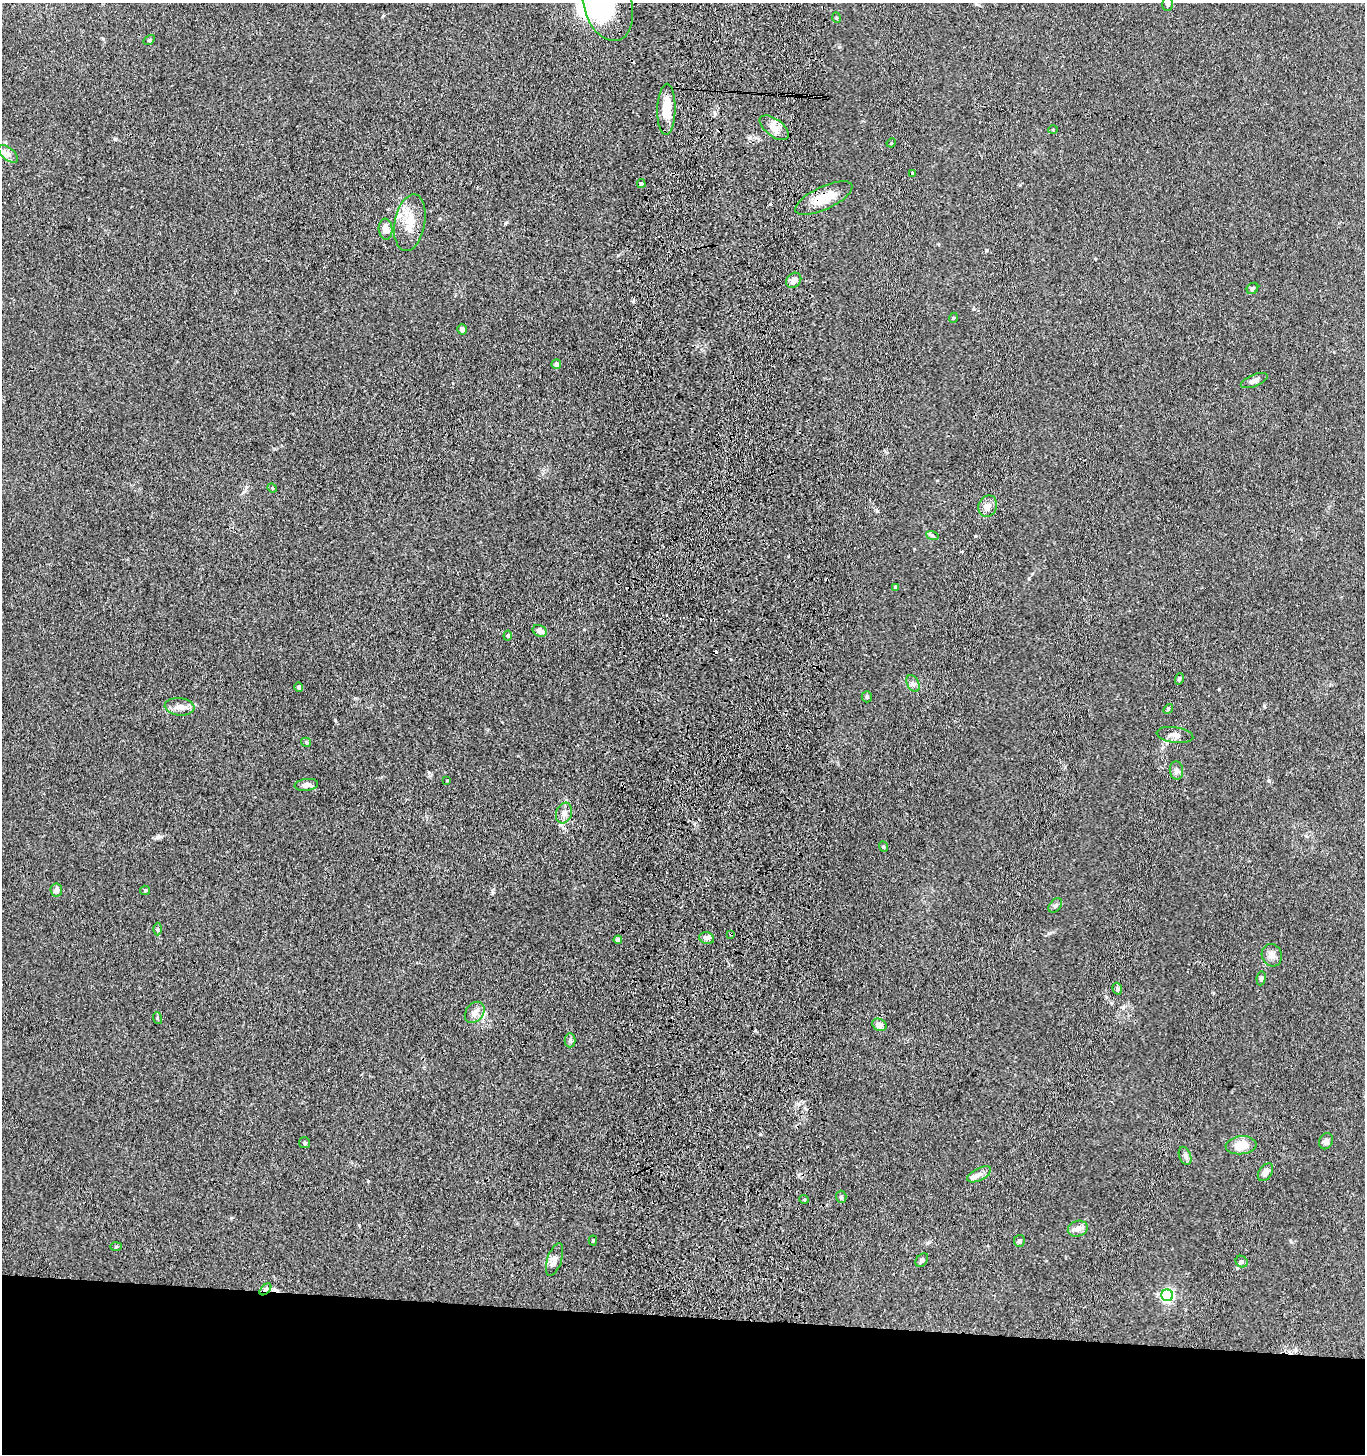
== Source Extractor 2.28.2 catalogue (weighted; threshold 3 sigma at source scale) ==
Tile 8 of 3 x 3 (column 2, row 3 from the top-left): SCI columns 1570-2932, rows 3-1454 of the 4543 x 4361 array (HDU 1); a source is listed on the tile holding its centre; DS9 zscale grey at full resolution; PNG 1367 x 1456 px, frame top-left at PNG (2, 3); each listed source drawn as its Kron ellipse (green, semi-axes under 4 px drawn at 4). Shown black and unused: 10% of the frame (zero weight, under 3 of 4 exposures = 5% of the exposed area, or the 3 px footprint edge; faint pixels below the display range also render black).
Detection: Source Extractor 2.28.2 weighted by HDU 2 'WHT'; one run over the whole footprint, this tile lists its part. Background 0.0374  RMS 0.0047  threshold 0.0213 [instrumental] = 3 sigma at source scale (4.5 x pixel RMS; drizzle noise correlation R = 1.50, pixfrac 1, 0.05/0.05 arcsec/px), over >= 5 px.
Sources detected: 76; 1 inside a brighter object's white glare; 2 cosmic-ray / hot-pixel residue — neither listed nor drawn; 3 inside a brighter listed object's ellipse — not listed separately; the other 70 listed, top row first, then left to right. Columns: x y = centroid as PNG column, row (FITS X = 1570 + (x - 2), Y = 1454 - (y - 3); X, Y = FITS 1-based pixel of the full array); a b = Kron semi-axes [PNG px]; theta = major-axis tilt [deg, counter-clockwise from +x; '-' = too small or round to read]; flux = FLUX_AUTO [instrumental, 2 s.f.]
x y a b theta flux
1168 4 7 5 -87 1.1
608 5 37 24 -73 26
837 18 5 3 - 0.47
149 40 6 4 33 0.58
666 109 25 9 89 10
774 128 17 8 -36 4.3
1053 130 5 3 - 0.43
891 143 5 4 - 0.41
8 154 12 6 -38 2.1
912 173 4 3 - 0.52
641 184 4 4 - 0.77
824 198 31 11 25 11
410 223 29 15 79 10
386 229 10 7 -86 4.1
794 280 8 6 45 2.9
1252 288 6 5 - 0.97
953 318 5 3 - 0.46
462 329 5 5 - 2
556 364 5 5 - 1.6
1254 380 14 6 22 2.3
272 488 5 4 - 0.47
988 506 11 9 68 2.9
932 535 6 4 -20 0.74
895 587 4 4 - 0.93
540 631 7 5 -25 3.2
508 636 5 4 - 0.92
1179 679 6 3 71 0.55
913 684 9 5 -62 1.5
299 687 4 4 - 1.4
867 697 5 5 - 0.83
179 707 15 8 -6 3.4
1168 709 5 4 - 0.58
1175 735 18 7 -8 2.8
306 742 5 4 - 0.64
1176 770 9 6 -83 1.9
447 780 3 2 - 0.43
306 785 12 6 7 2.1
564 813 10 8 70 2.6
883 847 5 4 - 0.59
56 890 6 6 - 2
145 890 5 4 - 0.54
1055 906 8 5 51 1.1
157 929 6 4 -89 0.74
731 934 3 3 - 1.1
707 938 7 6 - 1.5
618 940 4 4 - 2.2
1272 955 11 10 - 2.8
1261 978 7 4 82 1.2
1117 989 6 4 -72 0.71
475 1012 12 8 53 2.9
157 1018 6 3 -72 0.57
879 1025 7 6 - 2.8
570 1040 7 5 88 1.3
1326 1141 8 6 66 1.8
305 1143 5 5 - 0.73
1241 1145 15 9 5 7.4
1185 1156 9 6 -69 1.4
1265 1172 10 6 55 3.1
979 1174 13 6 26 2.3
841 1197 6 5 - 0.87
804 1199 5 3 - 0.44
1078 1229 10 7 17 3.1
593 1241 5 4 - 0.75
1019 1241 6 5 - 1.1
116 1247 6 4 2 0.52
555 1259 17 7 72 2.6
922 1260 7 5 51 1.2
1242 1262 6 5 - 1.1
265 1289 7 4 46 1.1
1167 1295 6 6 - 74
Overlapping masked pixels (flux is a lower limit): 4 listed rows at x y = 824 198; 731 934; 618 940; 265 1289
Isophote crosses this tile's border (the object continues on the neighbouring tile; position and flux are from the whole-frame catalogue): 2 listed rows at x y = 1168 4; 608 5
Unlisted compact peaks at least as high as the median listed source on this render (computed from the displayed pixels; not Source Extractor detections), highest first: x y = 335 720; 159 837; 986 250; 115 139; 368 1181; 975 536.